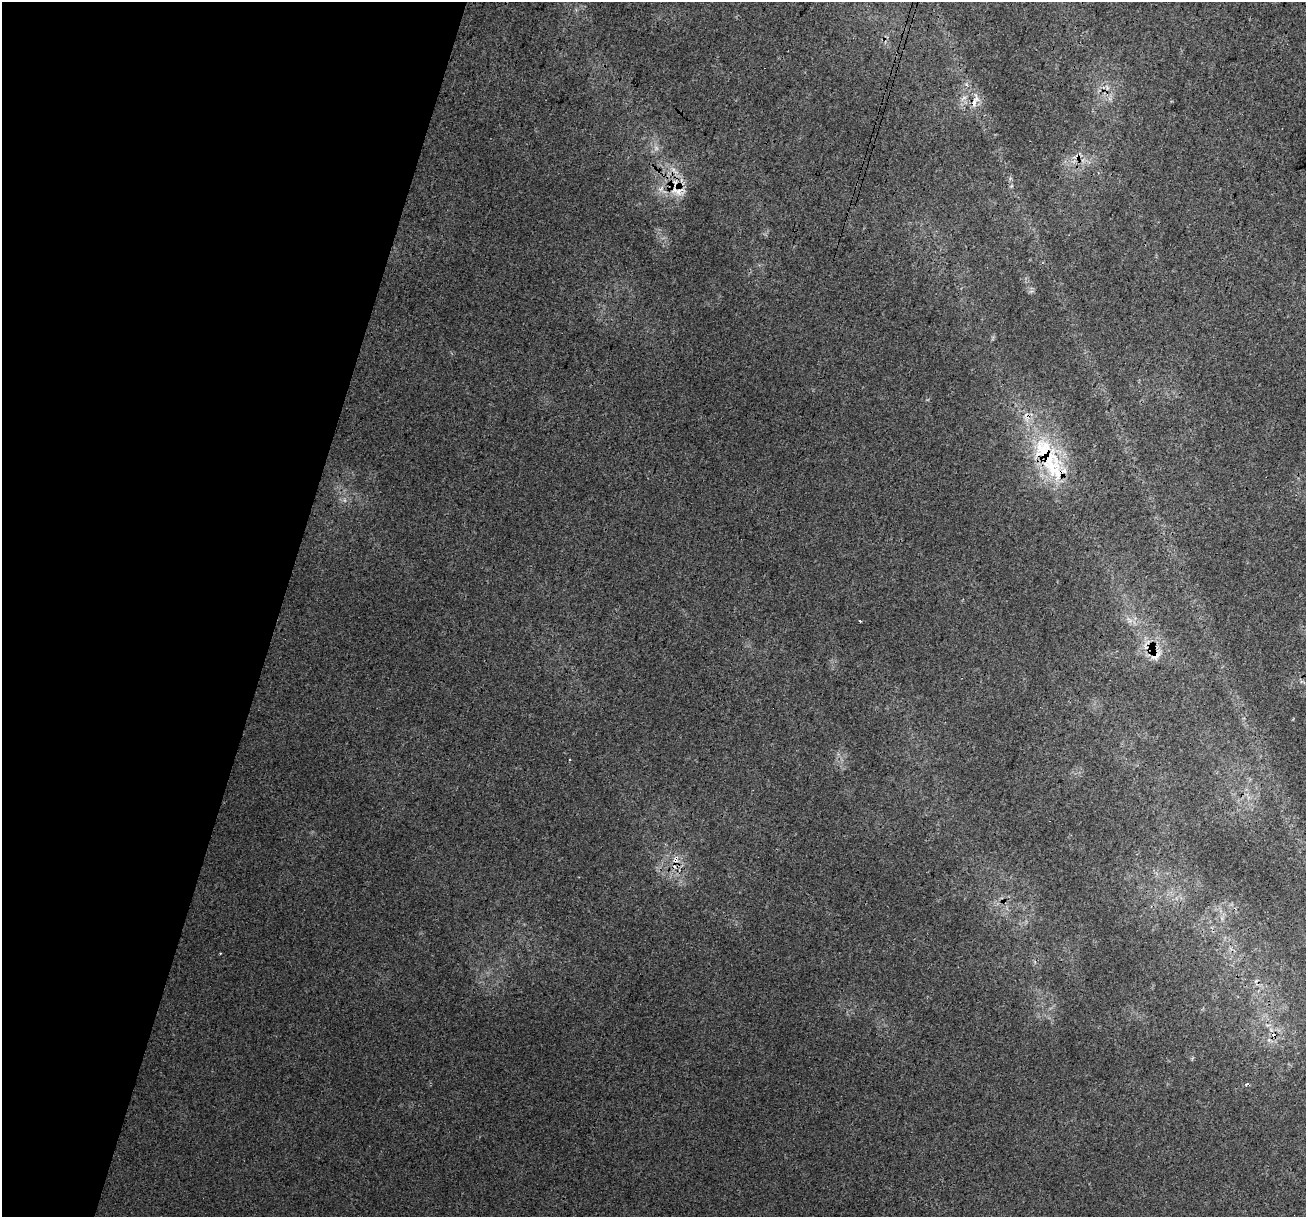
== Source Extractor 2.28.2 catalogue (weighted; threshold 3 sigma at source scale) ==
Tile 9 of 4 x 4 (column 1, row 3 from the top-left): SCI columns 27-1330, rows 1552-2766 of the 5260 x 5470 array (HDU 1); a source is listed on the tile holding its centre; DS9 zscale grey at full resolution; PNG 1308 x 1219 px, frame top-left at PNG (2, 2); no overlay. Shown black and unused: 22% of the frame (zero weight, under 3 of 4 exposures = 5% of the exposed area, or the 3 px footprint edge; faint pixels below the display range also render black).
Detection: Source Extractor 2.28.2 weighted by HDU 2 'WHT'; one run over the whole footprint, this tile lists its part. Background 0.00954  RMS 0.0037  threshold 0.0168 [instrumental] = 3 sigma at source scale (4.5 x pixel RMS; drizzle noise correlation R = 1.50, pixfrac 1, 0.0396/0.0396 arcsec/px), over >= 5 px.
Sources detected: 16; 1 too faint to see at this stretch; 4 cosmic-ray / hot-pixel residue — not listed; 3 inside a brighter listed object's ellipse — not listed separately; the other 8 listed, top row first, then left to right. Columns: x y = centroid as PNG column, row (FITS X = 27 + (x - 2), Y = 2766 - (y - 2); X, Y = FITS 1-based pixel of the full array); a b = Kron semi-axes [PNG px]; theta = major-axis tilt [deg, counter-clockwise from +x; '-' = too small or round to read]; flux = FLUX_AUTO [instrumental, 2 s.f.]
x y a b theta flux
975 101 22 8 68 3.8
678 191 20 14 3 7
1044 450 35 32 -68 29
1130 620 9 5 -25 1.5
1156 655 20 11 49 5
675 859 11 9 70 3.3
220 953 3 2 - 0.28
1246 1085 4 4 - 0.53
Overlapping masked pixels (flux is a lower limit): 5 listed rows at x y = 975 101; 678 191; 1044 450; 1156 655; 675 859